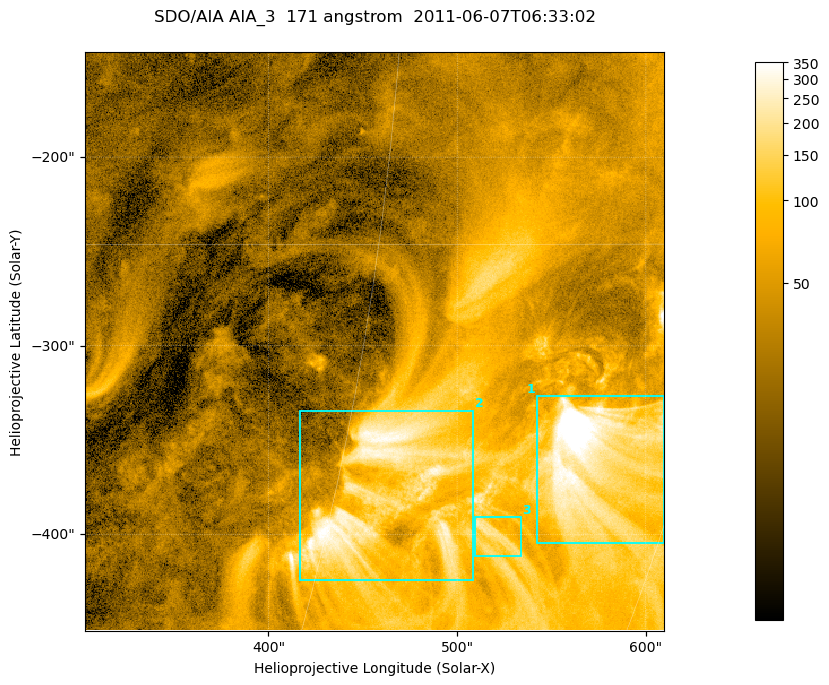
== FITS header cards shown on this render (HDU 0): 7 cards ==
TELESCOP= 'SDO/AIA '
INSTRUME= 'AIA_3   '
WAVELNTH=                  171
WAVEUNIT= 'angstrom'
DATE-OBS= '2011-06-07T06:33:02.77'
CTYPE1  = 'HPLN-TAN'
CTYPE2  = 'HPLT-TAN'

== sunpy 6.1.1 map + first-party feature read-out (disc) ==
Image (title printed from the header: SDO/AIA AIA_3  171 angstrom  2011-06-07T06:33:02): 512 x 512 px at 0.599 arcsec/px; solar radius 945 arcsec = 1577 px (partial field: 3.4% of the solar disc is inside the frame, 100% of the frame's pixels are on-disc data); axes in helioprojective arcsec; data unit not stated in the header (colour bar unlabelled)
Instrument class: DISC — disc imager (sunpy class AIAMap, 171 A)
Bright regions (active regions / flare kernels): reference = the on-disc median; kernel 5 px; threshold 5 sigma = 126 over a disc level ~34.2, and >= 1.15x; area >= 262 px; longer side >= 6 px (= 3.6 arcsec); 3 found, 3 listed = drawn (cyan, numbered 1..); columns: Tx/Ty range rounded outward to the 2 arcsec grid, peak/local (2 s.f.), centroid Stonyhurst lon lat
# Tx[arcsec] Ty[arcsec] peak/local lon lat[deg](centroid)
1 542..610 -406..-326 17 +41 -22
2 416..510 -424..-334 9.5 +32 -23
3 510..534 -412..-390 6.3 +37 -25